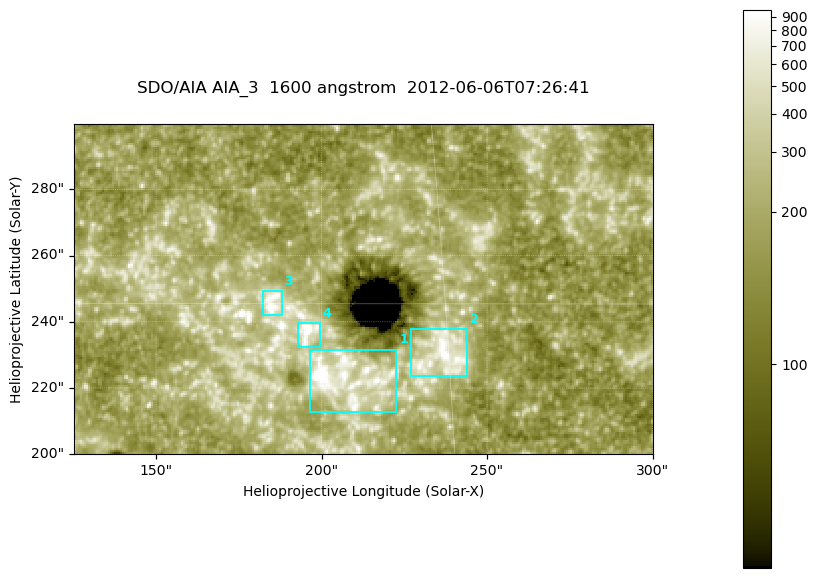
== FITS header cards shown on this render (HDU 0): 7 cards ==
TELESCOP= 'SDO/AIA '
INSTRUME= 'AIA_3   '
WAVELNTH=                 1600
WAVEUNIT= 'angstrom'
DATE-OBS= '2012-06-06T07:26:41.12'
CTYPE1  = 'HPLN-TAN'
CTYPE2  = 'HPLT-TAN'

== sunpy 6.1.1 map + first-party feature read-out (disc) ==
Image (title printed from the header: SDO/AIA AIA_3  1600 angstrom  2012-06-06T07:26:41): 287 x 164 px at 0.609 arcsec/px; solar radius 946 arcsec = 1552 px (partial field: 0.6% of the solar disc is inside the frame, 100% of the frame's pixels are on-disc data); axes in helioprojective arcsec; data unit not stated in the header (colour bar unlabelled)
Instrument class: DISC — disc imager (sunpy class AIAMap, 1600 A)
Bright regions (active regions / flare kernels): reference = the on-disc median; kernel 3 px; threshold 5 sigma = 337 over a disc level ~185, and >= 1.15x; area >= 47 px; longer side >= 3 px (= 1.8 arcsec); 4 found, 4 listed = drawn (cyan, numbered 1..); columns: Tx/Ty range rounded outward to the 2 arcsec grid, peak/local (2 s.f.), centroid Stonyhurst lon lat
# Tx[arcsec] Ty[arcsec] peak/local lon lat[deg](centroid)
1 196..224 212..232 15 +13 +14
2 226..244 224..238 7.6 +15 +14
3 182..188 242..250 7.8 +12 +15
4 192..200 232..240 7.3 +12 +14